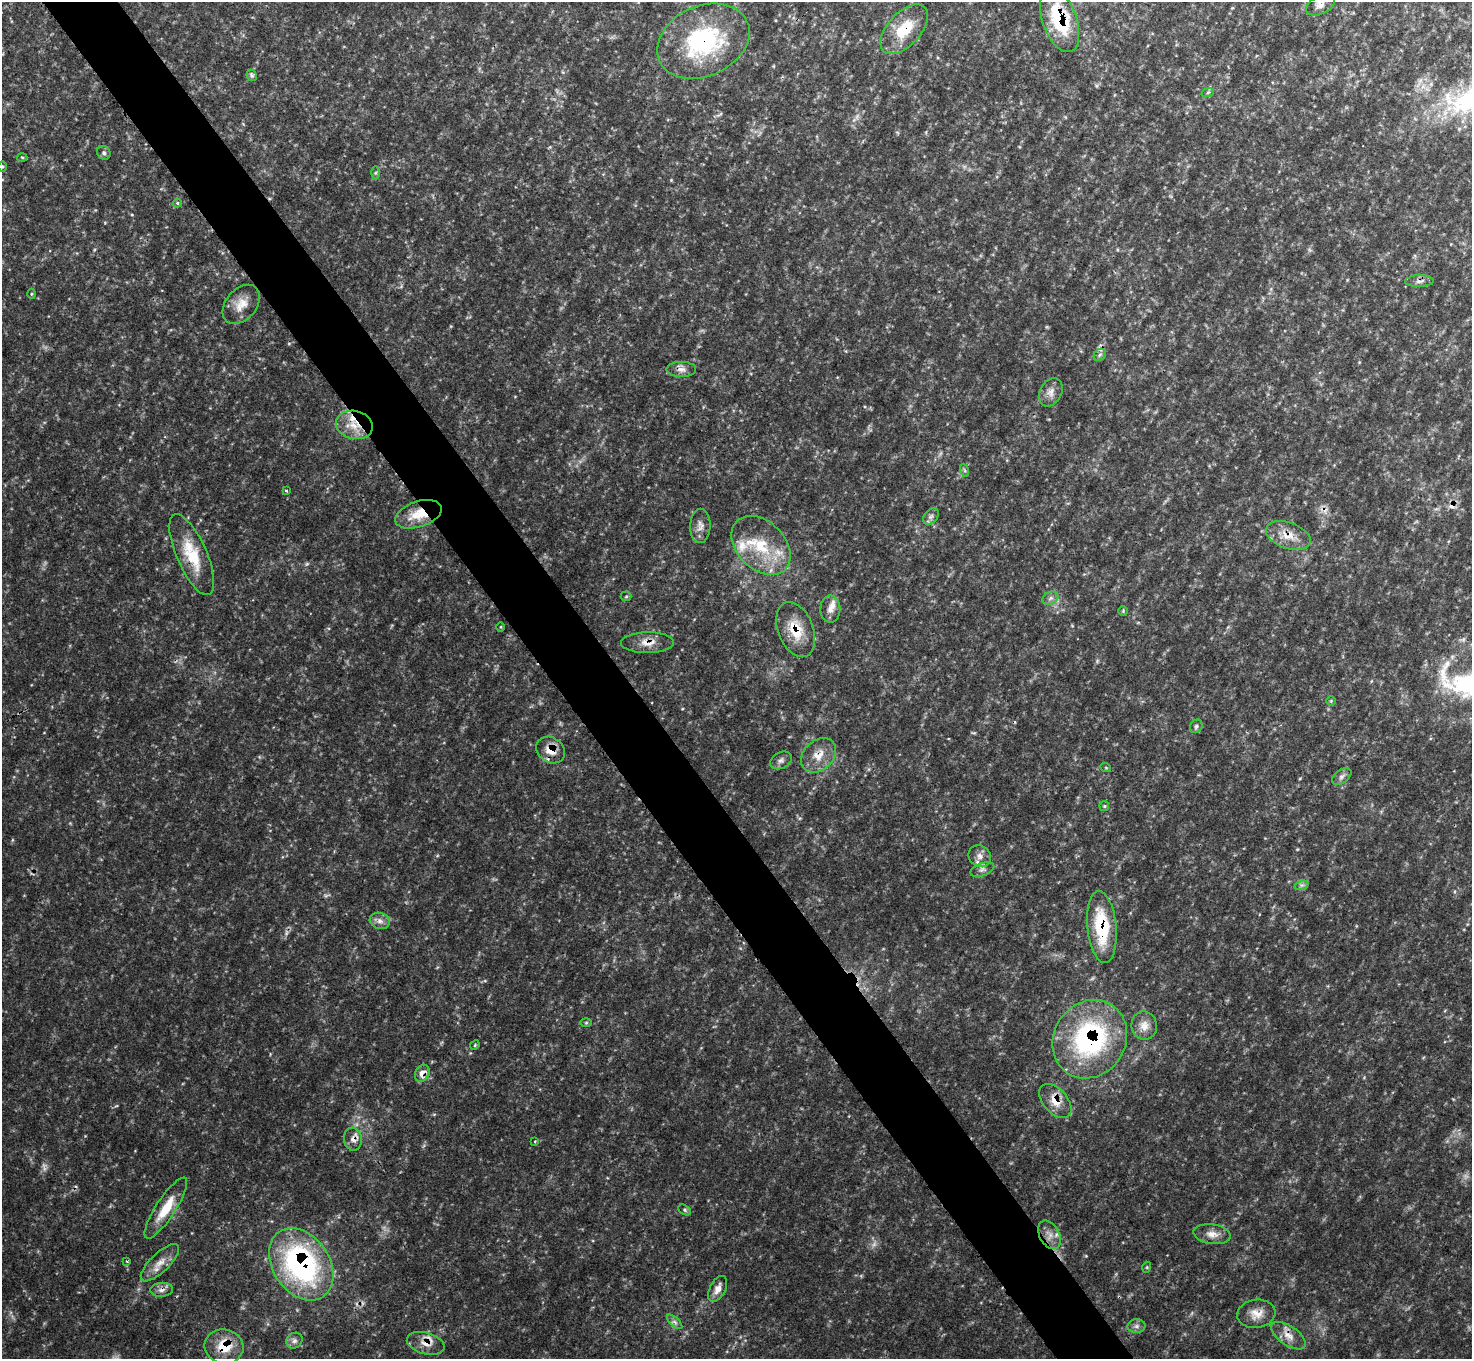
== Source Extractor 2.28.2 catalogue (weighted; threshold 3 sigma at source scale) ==
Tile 11 of 4 x 4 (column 3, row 3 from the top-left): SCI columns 2955-4424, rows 1532-2888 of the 5912 x 5912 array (HDU 1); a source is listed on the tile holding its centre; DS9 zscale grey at full resolution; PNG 1474 x 1361 px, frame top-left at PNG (2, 2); each listed source drawn as its Kron ellipse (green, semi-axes under 4 px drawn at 4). Shown black and unused: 5% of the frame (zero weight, under 3 of 4 exposures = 1% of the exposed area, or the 3 px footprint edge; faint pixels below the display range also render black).
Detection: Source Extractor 2.28.2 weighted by HDU 2 'WHT'; one run over the whole footprint, this tile lists its part. Background 0.146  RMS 0.0053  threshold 0.0238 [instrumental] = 3 sigma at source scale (4.5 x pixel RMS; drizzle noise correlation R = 1.50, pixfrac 1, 0.05/0.05 arcsec/px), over >= 5 px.
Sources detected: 81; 4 too faint to see at this stretch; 2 cosmic-ray / hot-pixel residue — neither listed nor drawn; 4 inside a brighter listed object's ellipse — not listed separately; the other 71 listed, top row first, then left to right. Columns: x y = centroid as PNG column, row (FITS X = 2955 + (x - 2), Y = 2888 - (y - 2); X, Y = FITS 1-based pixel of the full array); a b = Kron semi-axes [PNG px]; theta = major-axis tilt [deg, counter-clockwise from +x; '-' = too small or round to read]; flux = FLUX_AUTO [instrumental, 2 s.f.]
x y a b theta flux
1320 5 15 9 25 4
1060 20 34 17 -70 38
904 29 30 16 47 19
703 41 48 35 25 66
252 75 6 5 - 1.3
1208 92 6 4 19 0.82
104 153 7 6 - 1.4
22 157 5 3 - 0.55
2 166 5 3 - 0.61
375 173 6 4 89 0.92
177 203 4 4 - 0.62
1419 281 14 6 2 2.3
31 294 5 3 - 0.56
241 304 22 15 49 8.5
1100 355 7 5 46 1.3
681 369 15 7 0 3.3
1051 392 15 10 61 4
354 425 19 14 -13 11
964 470 7 4 -70 0.81
286 490 3 3 - 1.2
418 514 24 13 18 12
931 517 9 6 48 1.8
700 526 17 10 88 3.6
1288 536 23 13 -19 8.9
761 545 34 24 -45 28
192 555 44 15 -66 20
626 596 5 5 - 0.7
1050 598 8 6 22 1.8
830 609 13 10 90 4
1123 611 5 4 - 0.7
501 627 5 3 - 0.45
796 630 29 17 -69 15
648 643 26 10 1 6.9
1331 701 5 5 - 0.64
1196 726 7 6 - 1.4
551 750 15 12 -37 7.9
819 755 20 14 43 9
781 760 11 8 27 2.3
1106 768 5 3 - 0.49
1342 777 11 6 37 2.1
1104 806 5 4 - 0.72
980 856 11 10 - 4
982 870 12 6 20 2.2
1302 885 7 4 18 1.3
380 921 10 8 -17 3
1102 927 36 14 -84 33
586 1023 6 4 0 0.65
1144 1026 14 13 - 5.5
1090 1039 41 36 57 87
475 1045 5 4 - 0.61
422 1073 9 7 59 4.9
1055 1101 20 12 -48 8.4
353 1139 11 9 -83 3.5
535 1141 4 2 - 0.46
166 1208 36 10 57 14
685 1210 7 4 -28 0.93
1212 1234 19 10 -7 5.2
1049 1235 15 10 -62 5.1
127 1261 3 3 - 0.6
160 1263 25 9 44 6.3
301 1264 39 28 -55 120
1147 1267 5 3 - 0.57
718 1289 14 8 62 4.1
162 1290 11 7 4 2.6
1256 1314 19 14 8 6.9
675 1322 9 4 -42 1.6
1137 1326 9 7 1 2.1
1288 1336 20 9 -34 5.8
294 1341 8 7 - 2.1
426 1343 19 10 -15 6.6
224 1346 19 17 -12 15
Overlapping masked pixels (flux is a lower limit): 21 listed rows (the first 20) at x y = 1060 20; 904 29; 703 41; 354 425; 418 514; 1288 536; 192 555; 796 630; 648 643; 551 750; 819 755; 1102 927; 1090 1039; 422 1073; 1055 1101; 353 1139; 301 1264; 162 1290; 1288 1336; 426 1343
Isophote crosses this tile's border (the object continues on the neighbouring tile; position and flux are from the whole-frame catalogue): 1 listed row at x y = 1320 5